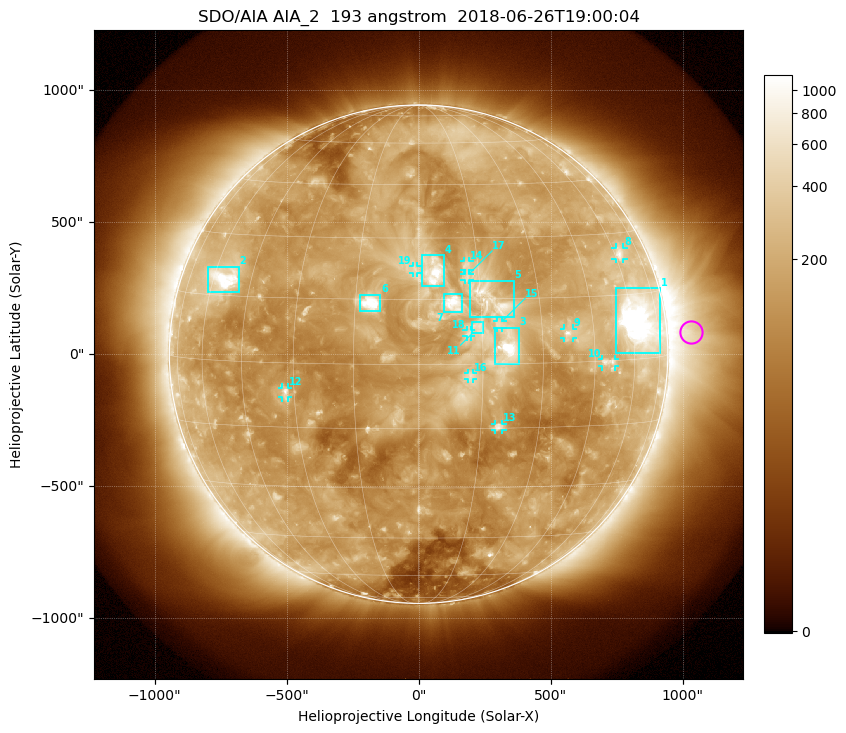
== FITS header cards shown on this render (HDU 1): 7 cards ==
TELESCOP= 'SDO/AIA'
INSTRUME= 'AIA_2'
WAVELNTH=                  193
WAVEUNIT= 'angstrom'
DATE-OBS= '2018-06-26T19:00:04.84'
CTYPE1  = 'HPLN-TAN'
CTYPE2  = 'HPLT-TAN'

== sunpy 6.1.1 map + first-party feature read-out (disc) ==
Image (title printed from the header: SDO/AIA AIA_2  193 angstrom  2018-06-26T19:00:04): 1024 x 1024 px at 2.4 arcsec/px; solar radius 944 arcsec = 393 px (full disc in frame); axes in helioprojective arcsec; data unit not stated in the header (colour bar unlabelled)
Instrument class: DISC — disc imager (sunpy class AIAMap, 193 A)
Bright regions (active regions / flare kernels): reference = the median radial profile (limb darkening/brightening removed); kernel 9 px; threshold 5 sigma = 296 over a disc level ~146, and >= 1.15x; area >= 12 px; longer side >= 9 px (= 22 arcsec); searched inside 0.97 R_sun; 19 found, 19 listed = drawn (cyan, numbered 1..; 11 of them under ~33 arcsec drawn as corner ticks so the feature stays visible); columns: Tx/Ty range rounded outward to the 5 arcsec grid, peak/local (2 s.f.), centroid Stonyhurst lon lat
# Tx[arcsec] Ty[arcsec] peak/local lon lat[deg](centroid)
1 745..915 5..250 23 +63 +9
2 -800..-680 235..330 8.8 -55 +19
3 290..380 -35..100 12 +21 +4
4 15..95 260..375 7.5 +4 +22
5 195..360 140..280 5.7 +18 +15
6 -225..-145 160..225 7.3 -11 +14
7 95..165 160..230 5.3 +8 +14
8 745..775 360..405 4.5 +62 +25
9 550..585 60..95 6.2 +37 +7
10 695..745 -45..-20 4.3 +50 +0
11 205..245 80..120 2.6 +14 +9
12 -515..-495 -165..-125 5.3 -32 -7
13 290..320 -285..-265 4.8 +19 -15
14 170..195 320..355 3.8 +12 +23
15 295..320 100..125 2.9 +19 +9
16 185..210 -95..-70 2.6 +12 -3
17 175..195 280..305 3.1 +12 +20
18 180..200 65..90 2.7 +12 +7
19 -25..-5 305..335 2.9 -1 +22
Off-limb structures (1.02-1.3 R_sun): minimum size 162 px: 3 found; the strongest spans PA ~230..300 deg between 1.02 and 1.3 R_sun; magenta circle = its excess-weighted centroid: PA ~275 deg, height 1.1 R_sun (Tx ~1035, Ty ~85 arcsec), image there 4.1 x the reference